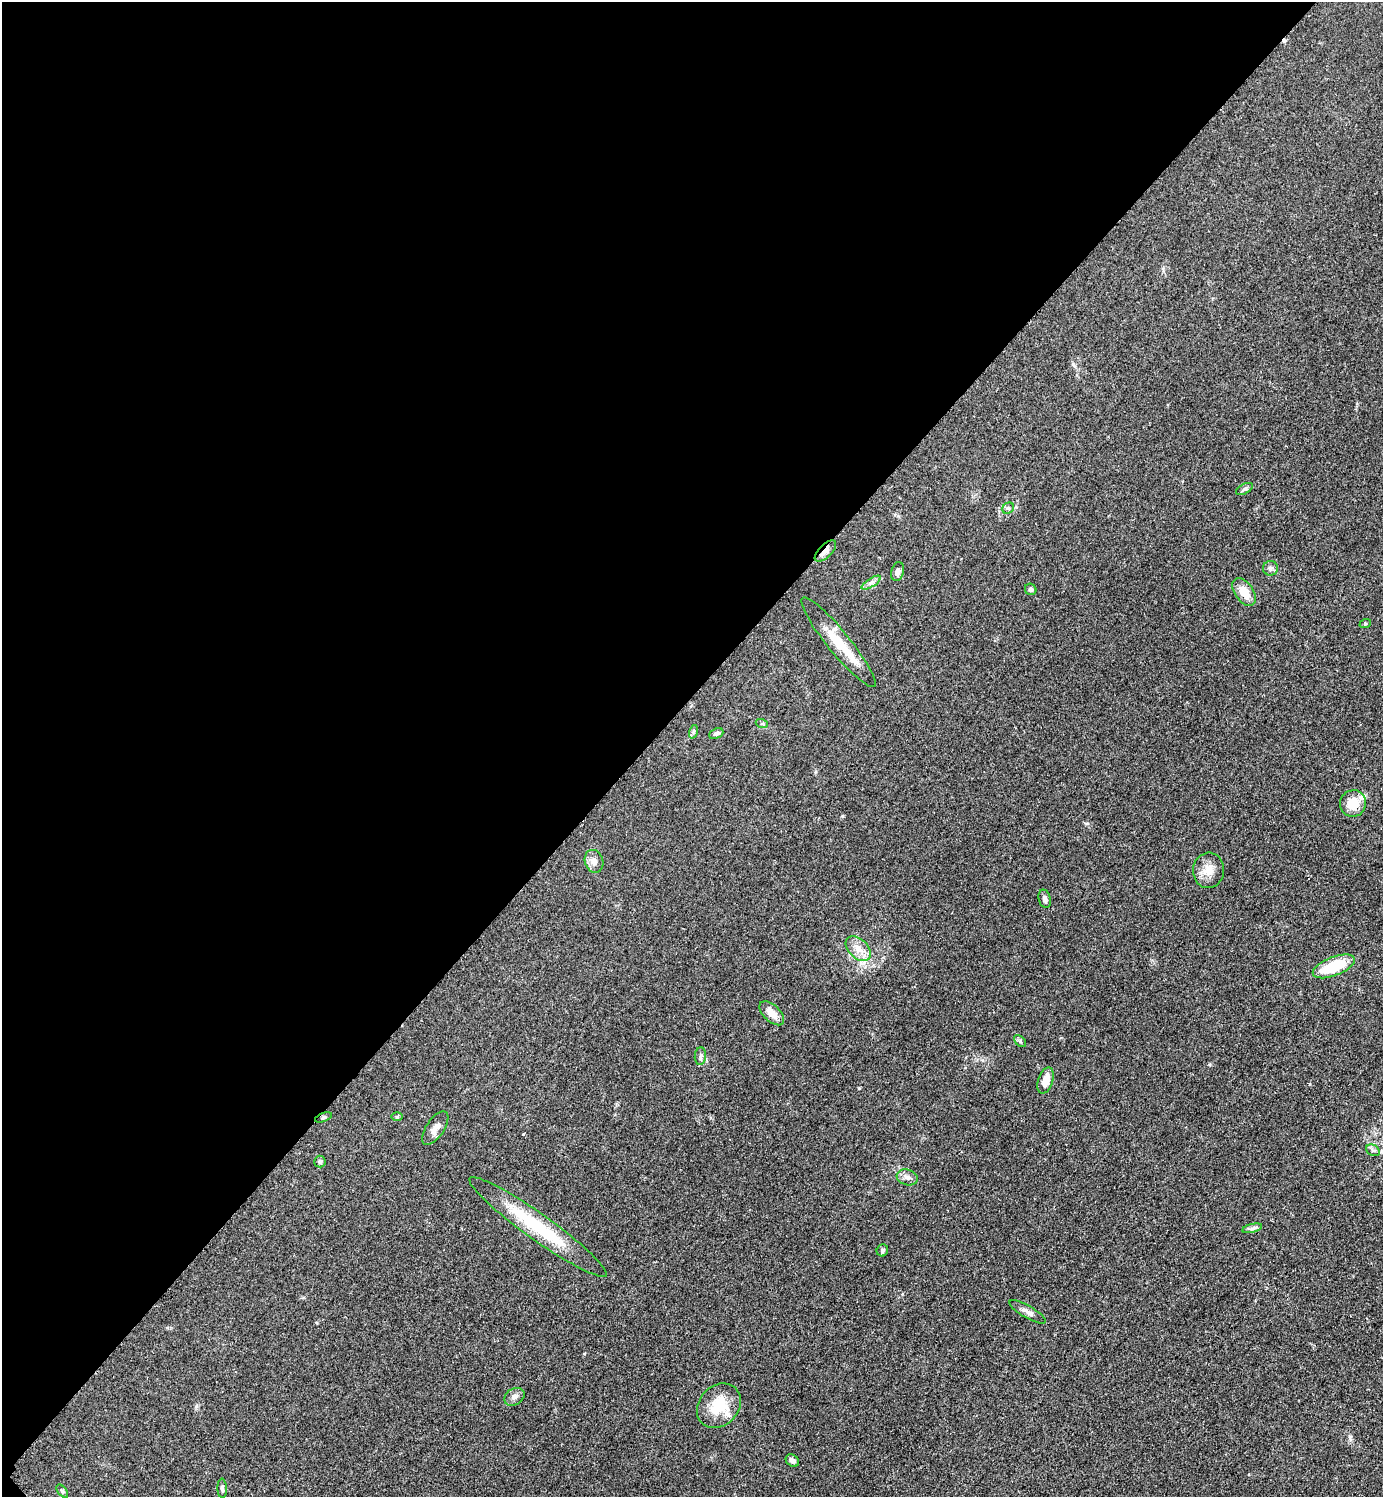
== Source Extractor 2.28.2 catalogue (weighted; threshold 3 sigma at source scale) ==
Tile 5 of 4 x 4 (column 1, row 2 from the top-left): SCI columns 314-1694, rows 2999-4493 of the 6005 x 6005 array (HDU 1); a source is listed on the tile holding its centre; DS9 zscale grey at full resolution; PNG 1385 x 1499 px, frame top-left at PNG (2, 2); each listed source drawn as its Kron ellipse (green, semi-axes under 4 px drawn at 4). Shown black and unused: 47% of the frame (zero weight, under 2 of 3 exposures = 1% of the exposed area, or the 3 px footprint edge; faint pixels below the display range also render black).
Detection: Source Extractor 2.28.2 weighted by HDU 2 'WHT'; one run over the whole footprint, this tile lists its part. Background 0.0797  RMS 0.0079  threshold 0.0354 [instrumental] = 3 sigma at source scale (4.5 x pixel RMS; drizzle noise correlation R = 1.50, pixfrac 1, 0.05/0.05 arcsec/px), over >= 5 px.
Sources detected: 42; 2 cosmic-ray / hot-pixel residue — neither listed nor drawn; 2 inside a brighter listed object's ellipse — not listed separately; the other 38 listed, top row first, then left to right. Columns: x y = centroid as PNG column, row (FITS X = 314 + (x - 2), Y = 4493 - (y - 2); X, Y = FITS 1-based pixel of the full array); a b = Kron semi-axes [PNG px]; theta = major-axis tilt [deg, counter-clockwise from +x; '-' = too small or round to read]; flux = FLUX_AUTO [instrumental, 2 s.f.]
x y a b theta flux
1244 489 9 5 27 1.7
1008 508 6 5 - 1.4
825 551 13 6 44 4.9
1271 568 7 7 - 2.4
898 571 9 6 77 2.8
871 583 11 4 32 2.3
1031 589 6 5 - 1.6
1244 592 15 9 -56 12
1365 624 6 4 18 0.79
838 642 57 11 -51 24
762 724 6 4 -18 1.1
693 732 7 4 72 1.4
716 733 7 5 23 1.9
1353 803 13 13 - 15
594 861 12 9 -72 5
1209 870 17 15 84 9.7
1045 899 9 6 -76 2.8
858 949 15 9 -44 8
1334 966 22 9 21 29
772 1013 15 8 -44 8.1
1020 1041 7 4 -46 1.4
700 1056 9 5 85 2.2
1046 1080 14 7 72 7.7
323 1117 9 2 21 0.93
397 1117 6 4 1 0.98
435 1128 19 9 56 5.8
1373 1150 7 5 -29 1.8
320 1161 6 5 - 1.6
907 1177 11 7 -16 3.7
538 1227 84 13 -35 51
1252 1228 10 4 13 2.1
882 1250 6 5 - 1.7
1028 1312 21 6 -30 4.3
514 1397 11 8 30 3.4
719 1406 24 19 47 23
792 1461 7 5 -36 2.8
222 1488 10 4 -87 1.6
62 1491 7 4 -53 1.2
Overlapping masked pixels (flux is a lower limit): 1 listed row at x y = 825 551